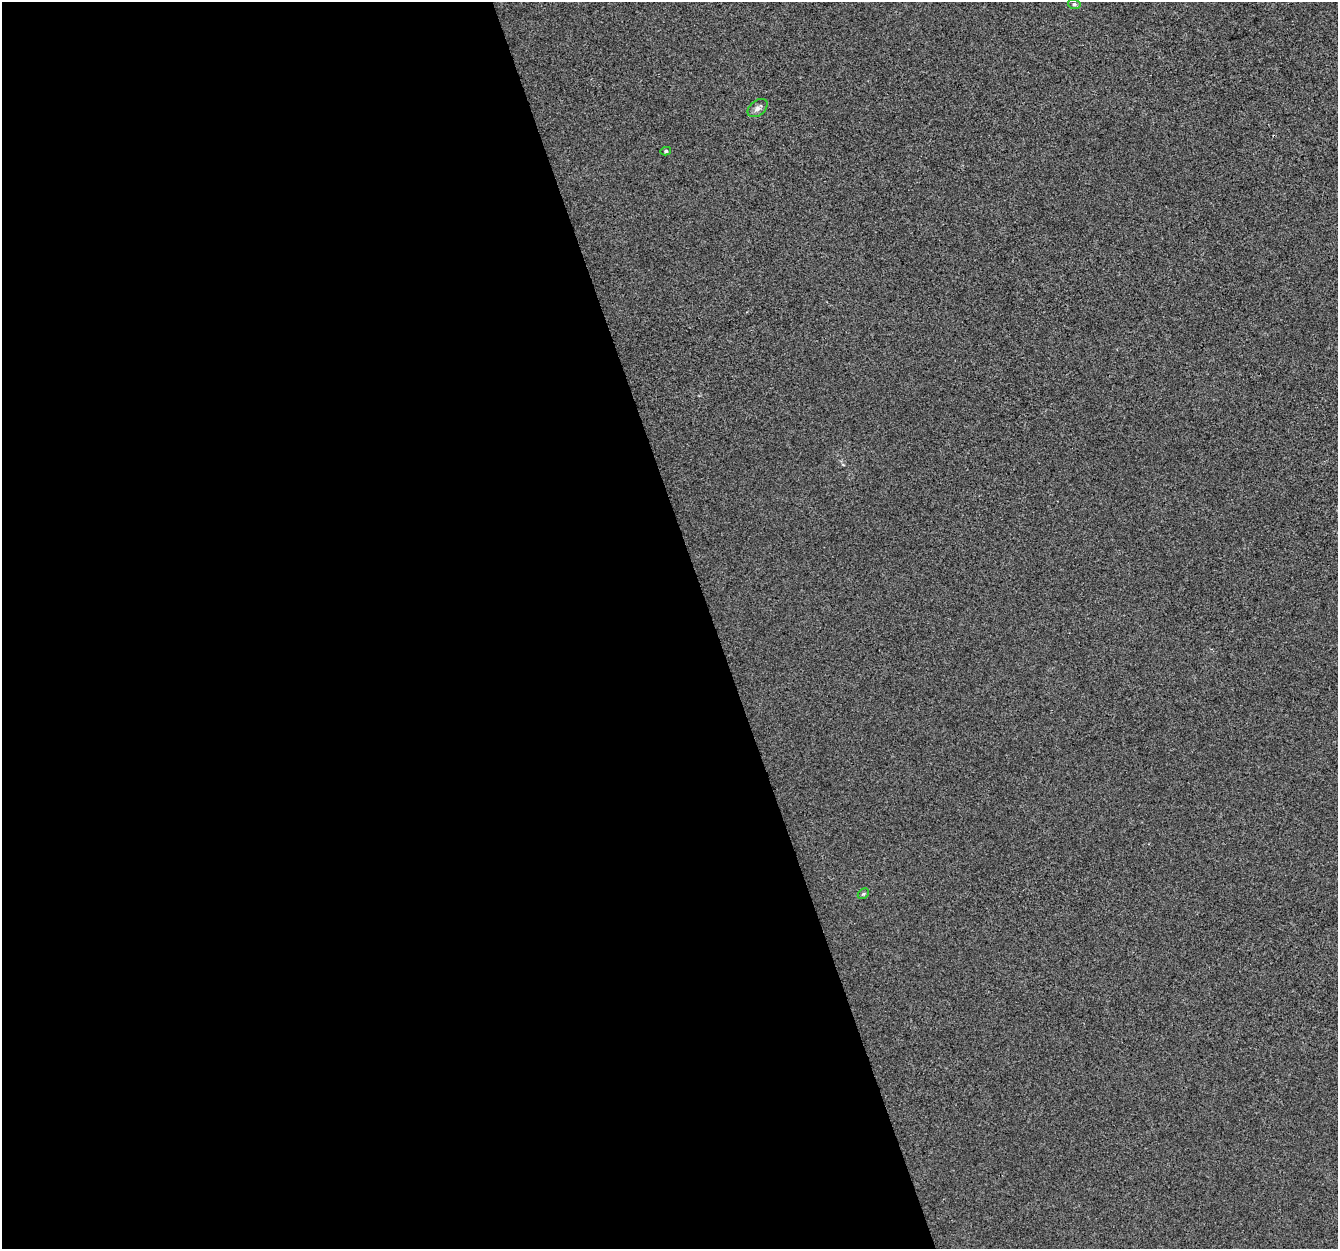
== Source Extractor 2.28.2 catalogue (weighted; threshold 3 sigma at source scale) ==
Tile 9 of 4 x 4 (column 1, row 3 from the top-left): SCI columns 1-1336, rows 1362-2608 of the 5344 x 5163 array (HDU 1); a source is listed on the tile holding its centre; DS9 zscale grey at full resolution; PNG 1340 x 1251 px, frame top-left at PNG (2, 2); each listed source drawn as its Kron ellipse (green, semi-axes under 4 px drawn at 4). Shown black and unused: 53% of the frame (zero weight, under 2 of 3 exposures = <1% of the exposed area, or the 3 px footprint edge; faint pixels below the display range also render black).
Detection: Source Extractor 2.28.2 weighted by HDU 2 'WHT'; one run over the whole footprint, this tile lists its part. Background 1.29e-04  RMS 0.0056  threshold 0.0253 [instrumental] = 3 sigma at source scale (4.5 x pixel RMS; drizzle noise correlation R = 1.50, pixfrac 1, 0.0396/0.0396 arcsec/px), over >= 5 px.
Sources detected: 4; all 4 listed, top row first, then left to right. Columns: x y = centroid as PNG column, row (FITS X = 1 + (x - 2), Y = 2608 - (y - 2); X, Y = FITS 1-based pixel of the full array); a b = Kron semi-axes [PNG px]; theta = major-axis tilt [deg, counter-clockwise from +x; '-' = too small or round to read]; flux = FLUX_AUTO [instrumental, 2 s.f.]
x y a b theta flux
1074 4 6 5 - 0.94
758 108 11 7 39 2.5
666 151 5 4 - 0.89
863 894 6 4 44 0.79